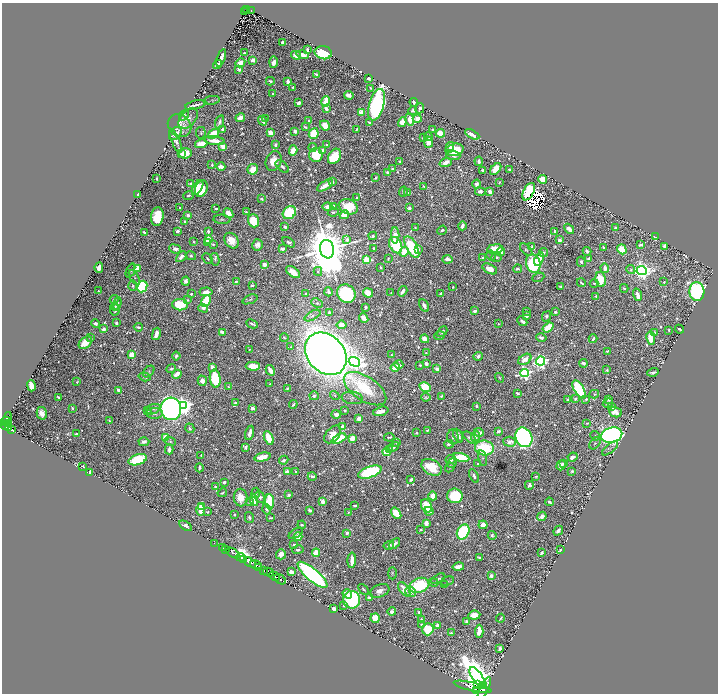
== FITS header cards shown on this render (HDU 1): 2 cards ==
NAXIS1  =                 1432
NAXIS2  =                 1383

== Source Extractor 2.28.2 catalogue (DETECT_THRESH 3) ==
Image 1432 x 1383 px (HDU 1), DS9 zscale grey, zoomed out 1/2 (1 PNG px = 2 x 2 image px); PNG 720 x 696 px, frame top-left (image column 1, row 1382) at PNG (2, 3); each listed source drawn as its Kron ellipse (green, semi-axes under 4 px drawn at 4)
Background 0.53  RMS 0.0064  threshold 0.0191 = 3 sigma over >= 5 px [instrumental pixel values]
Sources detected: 1311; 102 cannot appear on this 1/2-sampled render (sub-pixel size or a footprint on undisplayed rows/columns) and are neither listed nor drawn; of the other 1209, the 500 brightest by FLUX_AUTO listed and drawn (709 fainter detections omitted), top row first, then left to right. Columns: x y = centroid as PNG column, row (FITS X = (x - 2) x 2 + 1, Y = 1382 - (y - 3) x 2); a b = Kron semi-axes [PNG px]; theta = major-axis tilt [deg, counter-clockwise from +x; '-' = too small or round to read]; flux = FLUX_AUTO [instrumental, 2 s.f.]
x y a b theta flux
246 9 4 1 - 36
244 11 2 1 - 10
252 11 4 2 - 22
282 42 3 3 - 3
307 49 3 2 - 5.2
244 53 3 2 - 3.1
323 53 8 6 -12 150
296 55 5 3 - 21
302 55 6 4 -17 15
221 58 9 3 71 14
253 60 3 3 - 14
274 62 5 3 - 14
240 63 5 3 - 23
218 64 5 2 - 6.7
239 69 4 3 - 4.7
316 74 3 2 - 3.5
369 79 4 3 - 2.3
270 81 4 3 - 3.7
288 82 4 3 - 11
293 87 2 2 - 2.5
371 88 3 2 - 2.7
273 94 2 2 - 2.8
349 95 5 3 - 12
212 100 8 3 10 2
325 101 5 3 - 29
414 102 4 2 - 13
299 103 3 3 - 9.4
196 105 11 2 14 6.1
377 105 16 7 74 420
326 108 4 3 - 11
420 108 5 3 - 5.9
413 110 5 3 - 3.4
361 112 3 2 - 35
184 115 6 3 54 2
188 118 12 7 49 12
240 118 5 3 - 19
266 118 3 3 - 2.2
410 119 6 3 -74 25
417 119 4 4 - 17
263 121 5 3 - 12
309 121 4 3 - 4.1
219 122 7 3 71 6.8
402 122 5 4 - 28
370 123 4 3 - 9.3
180 126 12 10 -42 15
325 126 5 4 - 30
305 127 4 2 - 3
222 129 3 2 - 5.3
356 129 4 2 - 2.3
432 129 4 3 - 2.3
295 131 3 3 - 8.7
175 133 7 5 46 13
201 133 6 5 - 2.7
270 133 4 3 - 32
440 133 4 3 - 42
213 134 6 4 35 50
314 134 5 5 - 53
472 134 8 4 -29 14
423 137 3 2 - 2.5
428 137 4 3 - 5.8
176 141 12 3 -67 6.4
215 141 10 4 -6 23
428 142 5 4 - 13
201 144 6 4 15 29
275 145 3 2 - 7.2
327 145 3 2 - 4.3
223 146 4 3 - 24
313 147 4 3 - 3
450 147 4 3 - 5.2
293 150 5 4 - 37
323 150 3 2 - 9.7
455 150 9 6 12 63
185 153 6 5 - 31
181 154 3 2 - 4
316 155 7 6 - 56
334 156 8 6 59 83
453 156 7 4 -2 4.7
274 161 10 7 68 24
400 161 3 2 - 2.3
479 161 5 3 - 4.1
446 162 6 4 21 15
212 165 4 3 - 3.1
221 167 4 3 - 12
282 167 8 4 -43 5.7
253 169 5 5 - 28
392 169 2 2 - 2.9
496 169 7 4 45 25
509 169 3 2 - 3.6
483 170 3 2 - 5
387 172 4 3 - 4.5
157 178 3 2 - 2.5
375 178 3 2 - 2.7
543 179 4 4 - 42
333 181 3 2 - 6.2
499 182 3 2 - 2.4
190 184 4 3 - 3.6
476 184 4 3 - 5.4
325 185 9 3 32 24
424 186 3 2 - 2
198 188 8 4 60 39
201 188 8 6 72 79
480 191 5 3 - 7.1
403 192 5 4 - 2.1
408 192 3 3 - 2.7
490 192 4 3 - 17
529 192 9 5 62 140
138 194 3 2 - 2.1
188 195 5 3 - 3.1
357 198 2 2 - 3.2
262 199 4 3 - 3.1
333 206 3 3 - 13
327 207 5 4 - 14
348 207 10 7 -21 54
180 208 2 2 - 2.3
409 208 3 3 - 3.7
216 209 3 2 - 2.9
246 212 3 2 - 2.3
333 212 5 3 - 3.1
228 213 5 4 - 19
289 213 7 6 - 140
188 215 3 2 - 12
344 215 5 4 - 20
157 217 9 6 83 68
222 219 8 4 -3 3.9
185 221 4 2 - 2.8
254 221 6 5 - 56
462 226 4 2 - 10
285 227 3 2 - 7.5
415 227 3 3 - 2.2
616 228 3 3 - 10
569 229 6 3 -48 12
442 230 5 3 - 4.4
177 231 3 2 - 10
208 231 3 2 - 3.7
555 231 3 3 - 4.8
144 232 3 2 - 3
395 235 8 4 -89 18
373 236 4 3 - 3.3
655 237 3 2 - 3.7
347 239 2 2 - 13
209 240 4 4 - 24
559 240 3 3 - 8.4
231 241 8 6 -54 24
194 242 2 2 - 2.1
289 242 7 4 -32 4
207 243 3 3 - 8.9
213 244 3 2 - 4.1
257 245 6 5 - 9.2
396 245 8 6 -63 110
641 245 4 2 - 8
664 246 4 3 - 6.5
412 247 12 5 -62 120
532 247 4 2 - 4.1
603 247 2 2 - 2.7
175 249 6 4 -19 8.3
282 249 4 3 - 7.3
327 249 9 7 -80 12000
374 249 3 2 - 2.6
418 249 4 3 - 5.8
495 249 8 4 7 49
622 249 5 4 - 53
526 250 7 4 -43 3.7
587 251 4 3 - 5.3
404 252 5 4 - 29
501 252 5 4 - 12
544 252 5 3 - 3.7
191 256 5 4 - 3.6
491 256 5 4 - 3
181 257 6 3 46 8.6
496 257 5 5 - 4.9
483 258 3 3 - 2.9
207 259 6 3 -49 3
215 259 6 3 -79 2.6
388 259 3 2 - 2.3
447 259 5 3 - 12
539 259 7 3 69 33
588 259 3 3 - 6.2
367 260 4 3 - 83
581 262 5 4 - 4.1
533 263 9 7 -71 190
264 264 4 4 - 12
381 267 3 2 - 3.8
99 268 5 3 - 12
137 268 4 3 - 38
605 268 5 3 - 9
490 269 8 4 -28 19
518 269 4 3 - 4.2
631 270 4 4 - 2.6
130 271 7 4 69 2.2
318 271 4 4 - 2.2
642 271 5 4 - 1000
293 272 8 4 -37 20
134 277 8 3 -59 2.3
538 277 6 3 24 2.1
601 279 8 5 -80 46
186 281 5 4 - 6.5
236 281 3 2 - 2.8
664 282 4 3 - 2.4
581 283 4 2 - 3
594 283 4 3 - 2.2
252 285 3 3 - 4.6
133 286 5 3 - 2.1
561 286 3 3 - 3.2
142 287 6 4 63 200
453 287 2 2 - 2
624 288 4 3 - 3.2
98 291 2 2 - 2.8
403 291 5 3 - 11
206 292 6 3 4 15
328 292 5 3 - 4.7
697 292 9 7 -85 330
306 293 2 2 - 2.3
368 293 5 4 - 34
391 293 3 3 - 2.1
441 293 3 2 - 4.7
191 294 2 2 - 3.6
346 294 10 8 -48 200
637 295 6 3 -71 14
596 296 3 2 - 2.5
114 299 4 3 - 6.4
250 299 8 3 21 2.4
187 300 4 3 - 2.3
206 301 6 4 64 79
117 303 6 3 72 4.6
317 303 6 4 -25 2.7
180 305 8 5 -1 97
424 306 7 4 -60 6.9
115 307 4 3 - 2.4
365 307 3 2 - 5.2
203 308 5 3 - 6.2
115 310 5 5 - 4.7
475 311 4 2 - 6.4
527 311 4 2 - 3
329 312 3 2 - 3.7
555 312 3 2 - 3
312 315 9 4 30 5.2
526 316 3 3 - 8.5
547 316 5 4 - 3.6
364 318 5 3 - 12
522 321 5 3 - 7.8
95 323 4 3 - 5.2
116 323 3 3 - 3.5
252 324 6 2 -26 3.2
498 324 3 2 - 2
341 325 5 4 - 20
138 327 4 2 - 4
548 327 6 3 36 42
104 329 3 3 - 8.5
679 329 5 2 - 3.8
669 330 3 2 - 2.3
222 332 4 3 - 8.4
442 332 6 3 44 4.7
655 332 4 3 - 3.1
156 334 6 3 78 20
439 336 5 3 - 2.5
284 337 4 3 - 2.5
90 338 3 2 - 2.4
541 338 5 3 - 7.4
651 338 7 4 -81 29
425 339 4 4 - 17
593 339 4 2 - 4.9
85 343 7 5 38 26
291 347 2 2 - 2.9
249 349 3 2 - 2.1
607 351 3 3 - 2.5
426 353 2 2 - 2.2
326 354 23 18 -47 3400
132 355 4 4 - 46
391 355 2 2 - 2
176 356 4 3 - 3.2
478 356 4 3 - 6.1
525 359 7 5 35 20
541 361 4 4 - 610
354 362 6 4 -16 640
584 363 4 3 - 4.9
426 364 4 3 - 6.4
399 365 4 2 - 6
420 365 3 2 - 2.5
253 366 7 4 0 62
212 367 4 3 - 12
395 367 5 3 - 30
171 369 5 4 - 2.9
437 369 3 3 - 14
270 370 6 3 -61 25
607 370 3 3 - 2
149 371 7 4 48 2.1
653 372 6 3 15 4
524 373 4 4 - 460
177 374 5 3 - 25
144 377 6 4 -17 3.1
499 378 5 3 - 2.1
215 379 9 5 -83 100
202 381 5 4 - 11
77 382 3 2 - 2.1
270 384 2 2 - 2.8
31 386 5 4 - 33
229 387 3 2 - 2.7
425 387 6 4 -31 69
287 388 4 3 - 2.4
365 389 24 12 -33 100
579 389 10 5 -58 180
118 390 3 3 - 7.1
517 393 4 2 - 3.8
594 394 5 3 - 2.1
335 395 5 3 - 2.1
314 396 5 4 - 4.6
441 396 4 2 - 2
58 397 3 2 - 2.5
426 397 5 3 - 2
352 398 10 6 -8 5.3
575 399 3 3 - 3.6
586 399 3 3 - 3.8
568 400 3 2 - 8.1
609 400 4 4 - 2.3
235 403 3 2 - 2.8
608 403 5 3 - 3.1
293 404 4 3 - 2.6
184 406 4 4 - 820
476 406 3 2 - 2.9
612 407 3 2 - 7.8
72 408 4 2 - 2.3
253 408 3 2 - 9.1
153 409 7 5 21 3.8
171 409 11 10 - 1000
147 411 3 2 - 3.3
345 411 3 3 - 2.4
381 411 8 3 16 16
615 412 6 5 - 14
42 413 6 5 - 14
155 413 8 5 5 4.7
336 414 4 4 - 6.7
7 418 7 2 72 220
359 419 4 3 - 14
109 421 2 2 - 2.5
5 422 5 2 - 610
587 423 4 3 - 2
9 424 2 2 - 110
5 425 4 2 - 550
342 427 3 3 - 7.1
9 428 2 2 - 160
190 428 5 4 - 2.6
11 430 3 2 - 110
427 430 3 2 - 2.1
498 431 3 3 - 7.1
479 432 5 3 - 8.8
250 433 7 3 76 10
416 433 3 2 - 2
76 434 3 2 - 3.1
333 434 10 6 48 19
612 435 11 7 13 940
458 436 7 4 -64 7.4
475 436 5 4 - 5.6
595 436 5 4 - 2.6
166 437 4 3 - 26
389 437 5 2 - 3.1
453 437 7 6 - 4.5
524 437 10 8 -64 520
269 438 7 3 -66 58
352 438 4 3 - 25
470 438 8 4 -42 7.6
339 439 8 4 26 110
144 442 5 4 - 6.9
170 442 5 4 - 2.3
397 442 3 3 - 2.6
510 442 6 5 - 11
595 443 7 4 52 3.7
449 444 5 2 - 4.1
246 447 4 2 - 4.3
393 447 6 3 35 5.8
484 448 9 7 -6 110
610 448 10 4 39 3.4
169 449 5 3 - 7.3
390 450 3 2 - 12
387 452 4 3 - 67
201 456 4 3 - 2.2
262 457 8 4 12 25
461 457 8 4 -12 64
573 457 5 3 - 12
483 458 8 4 -75 3.3
138 460 9 5 18 110
284 460 5 3 - 5.5
451 460 5 3 - 19
452 463 5 3 - 2.4
478 464 3 2 - 2.2
564 464 2 2 - 2.3
561 465 5 4 - 7.3
83 466 2 2 - 2.8
431 467 11 7 -29 46
450 467 5 4 - 2.2
199 468 4 2 - 5.9
287 471 3 3 - 20
295 471 3 2 - 2
572 471 3 3 - 3.3
90 472 3 3 - 12
370 472 12 5 20 250
312 476 4 2 - 6.3
474 476 7 3 -61 5
536 476 2 2 - 2.1
411 479 3 2 - 5.4
224 482 3 3 - 4.4
529 485 4 3 - 6.2
215 487 3 3 - 3.4
222 493 5 2 - 2.7
256 493 5 4 - 4
289 495 2 2 - 15
433 496 4 4 - 14
455 496 7 7 - 120
260 497 6 4 -66 6.4
241 498 9 7 -80 23
254 500 6 4 -78 18
250 502 4 3 - 4.1
269 502 8 4 -86 140
323 502 4 3 - 12
549 502 4 2 - 5.7
355 505 4 2 - 2.9
201 506 3 2 - 29
427 506 7 5 -60 80
267 509 5 3 - 3.6
200 510 6 3 -89 47
310 510 3 3 - 6.9
429 511 4 2 - 11
208 512 3 3 - 2
348 512 3 3 - 2.2
396 513 6 4 -55 36
234 515 3 3 - 2
542 516 5 3 - 8.8
249 518 6 4 -78 3.9
271 518 4 2 - 2.3
426 523 4 3 - 12
302 525 4 3 - 2.8
483 525 4 4 - 17
185 526 7 3 -34 7.2
421 529 3 2 - 2.4
558 531 5 3 - 7
463 532 8 5 61 190
296 533 8 3 33 3.5
347 533 2 2 - 11
492 535 4 4 - 3.5
298 536 4 4 - 19
214 543 2 1 - 9.7
394 544 6 4 41 5.5
294 545 3 2 - 4.4
389 545 5 3 - 4.1
222 548 4 1 - 20
225 549 2 1 - 22
298 550 6 4 11 4.6
560 550 3 2 - 2.5
542 552 3 2 - 2.7
233 553 7 2 -33 290
316 553 4 4 - 46
281 554 5 5 - 16
241 557 4 3 - 5400
479 558 4 2 - 3.4
244 559 2 1 - 270
352 560 8 3 88 18
250 562 7 2 -33 1700
256 565 6 4 -18 1200
458 567 6 3 12 13
259 568 3 1 - 370
263 570 4 2 - 780
268 572 5 3 - 380
291 572 4 3 - 12
392 573 6 4 -90 2.1
313 575 19 6 -40 580
274 576 5 2 - 1200
491 576 4 3 - 10
280 579 6 3 -31 1100
438 579 8 3 29 4.3
447 581 7 2 16 2.1
433 583 5 3 - 2.7
419 585 10 7 19 100
445 585 3 3 - 5.7
363 589 6 3 -46 2.6
404 589 8 4 -53 23
380 591 10 6 22 11
410 592 5 5 - 13
347 594 5 3 - 15
369 597 4 2 - 7
352 600 8 8 - 210
344 605 3 3 - 4.2
334 609 4 3 - 9.6
392 612 4 3 - 6.9
419 613 4 3 - 4.2
474 615 6 4 6 15
375 618 5 4 - 38
501 618 4 2 - 3
422 619 3 2 - 4.4
467 622 4 3 - 8.5
422 625 3 3 - 4.7
438 626 3 3 - 19
428 629 6 5 - 100
479 631 6 3 86 28
451 633 4 2 - 2.8
500 648 4 2 - 7
477 677 11 5 -55 3200
478 685 4 2 - 680
483 686 4 3 - 1700
473 687 19 3 -14 4100
484 689 13 3 65 3500
477 691 3 2 - 520
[709 fainter detections neither listed nor drawn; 102 sub-pixel or undisplayed-footprint detections neither listed nor drawn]